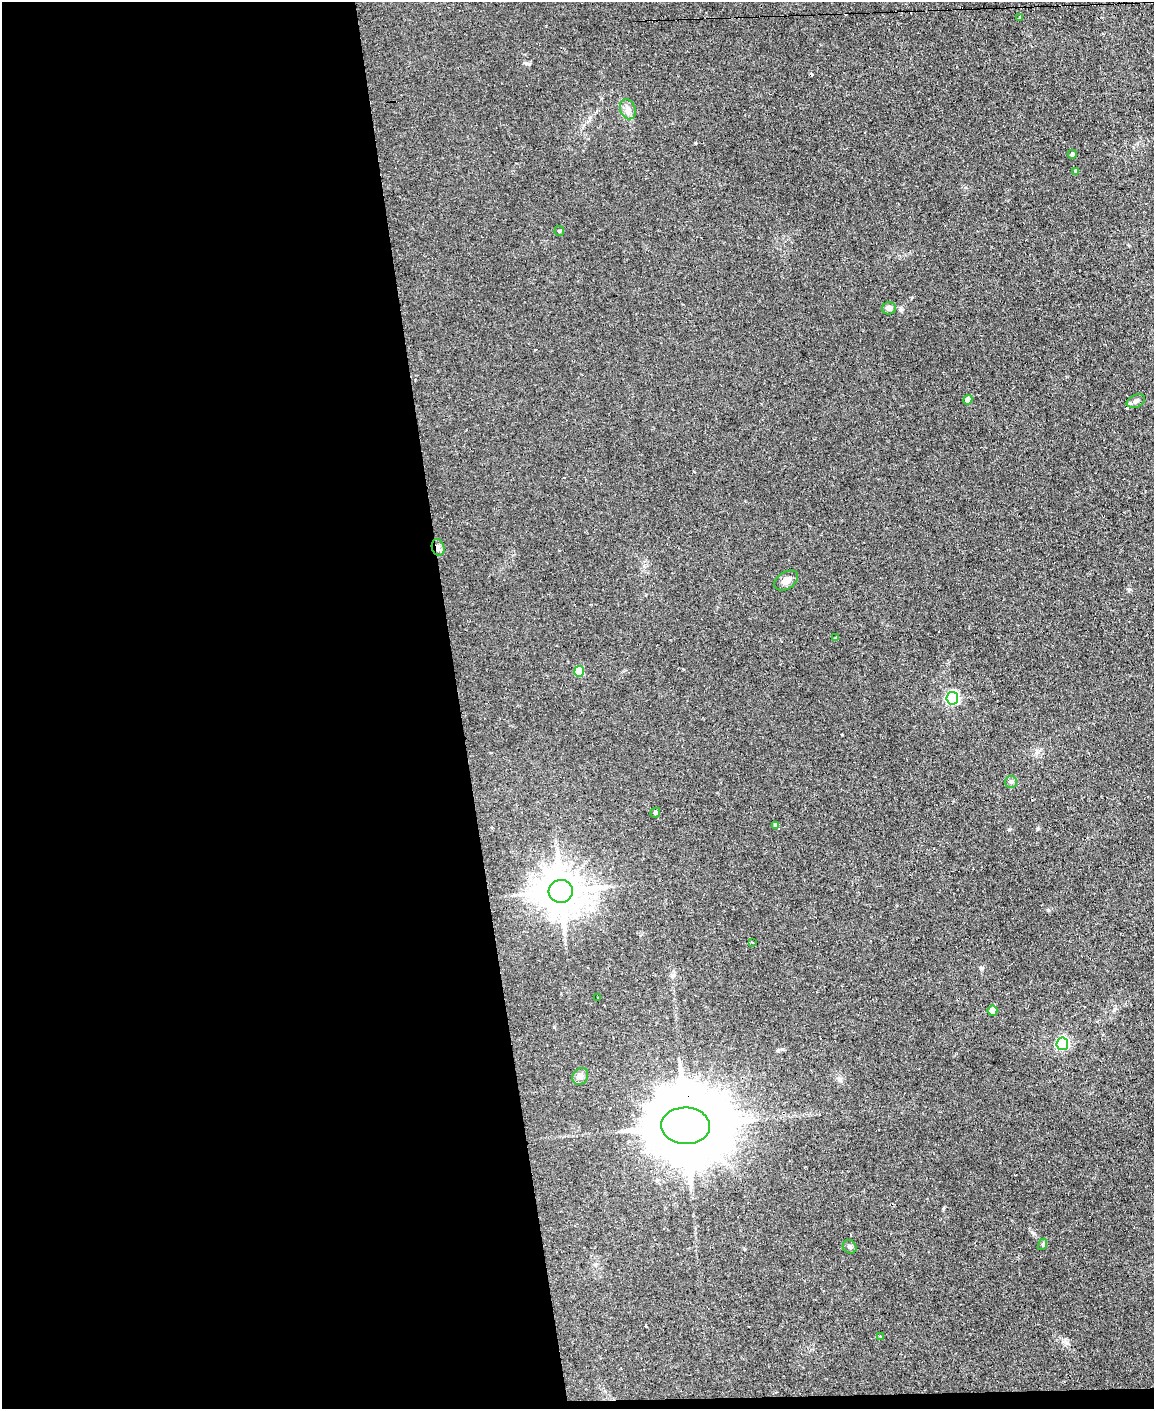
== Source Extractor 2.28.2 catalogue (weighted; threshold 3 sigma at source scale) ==
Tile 9 of 4 x 3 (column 1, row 3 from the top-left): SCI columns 1-1152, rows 234-1640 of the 4609 x 4577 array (HDU 1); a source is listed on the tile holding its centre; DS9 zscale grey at full resolution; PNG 1156 x 1411 px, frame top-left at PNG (2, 2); each listed source drawn as its Kron ellipse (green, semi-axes under 4 px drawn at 4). Shown black and unused: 40% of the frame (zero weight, under 2 of 3 exposures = <1% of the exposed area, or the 3 px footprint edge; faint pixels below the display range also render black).
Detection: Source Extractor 2.28.2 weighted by HDU 2 'WHT'; one run over the whole footprint, this tile lists its part. Background 0.0454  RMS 0.0051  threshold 0.0229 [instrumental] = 3 sigma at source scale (4.5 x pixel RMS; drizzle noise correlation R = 1.50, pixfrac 1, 0.05/0.05 arcsec/px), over >= 5 px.
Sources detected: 31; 5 cosmic-ray / hot-pixel residue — neither listed nor drawn; the other 26 listed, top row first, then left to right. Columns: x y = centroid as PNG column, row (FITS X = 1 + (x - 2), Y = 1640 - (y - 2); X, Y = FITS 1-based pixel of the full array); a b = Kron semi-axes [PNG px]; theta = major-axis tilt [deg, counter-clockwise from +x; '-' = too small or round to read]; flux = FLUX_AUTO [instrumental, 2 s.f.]
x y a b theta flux
1020 18 3 3 - 3
628 109 10 7 -69 2.6
1072 154 4 4 - 1.1
1075 171 4 3 - 0.57
559 231 5 4 - 0.63
889 308 7 6 - 1.8
968 400 5 4 - 3.9
1136 401 10 6 23 1.5
438 547 8 6 -73 1.6
786 580 13 8 32 2.8
836 638 3 2 - 0.62
579 671 5 5 - 16
952 698 6 6 - 94
1011 782 6 6 - 1
655 813 5 4 - 0.97
776 825 4 4 - 1.6
561 891 12 11 - 1600
752 942 3 2 - 0.63
598 998 3 3 - 1.4
992 1011 5 5 - 8
1062 1044 6 5 - 85
580 1076 9 7 55 1.8
686 1126 24 18 -2 8600
1043 1244 6 4 73 0.6
850 1247 7 6 - 1
880 1336 4 3 - 0.51
Overlapping masked pixels (flux is a lower limit): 2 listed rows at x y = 438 547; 686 1126
Unlisted compact peaks at least as high as the median listed source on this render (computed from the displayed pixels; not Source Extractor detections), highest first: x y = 1048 910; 1067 1342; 1129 589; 695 143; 526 63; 943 1209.